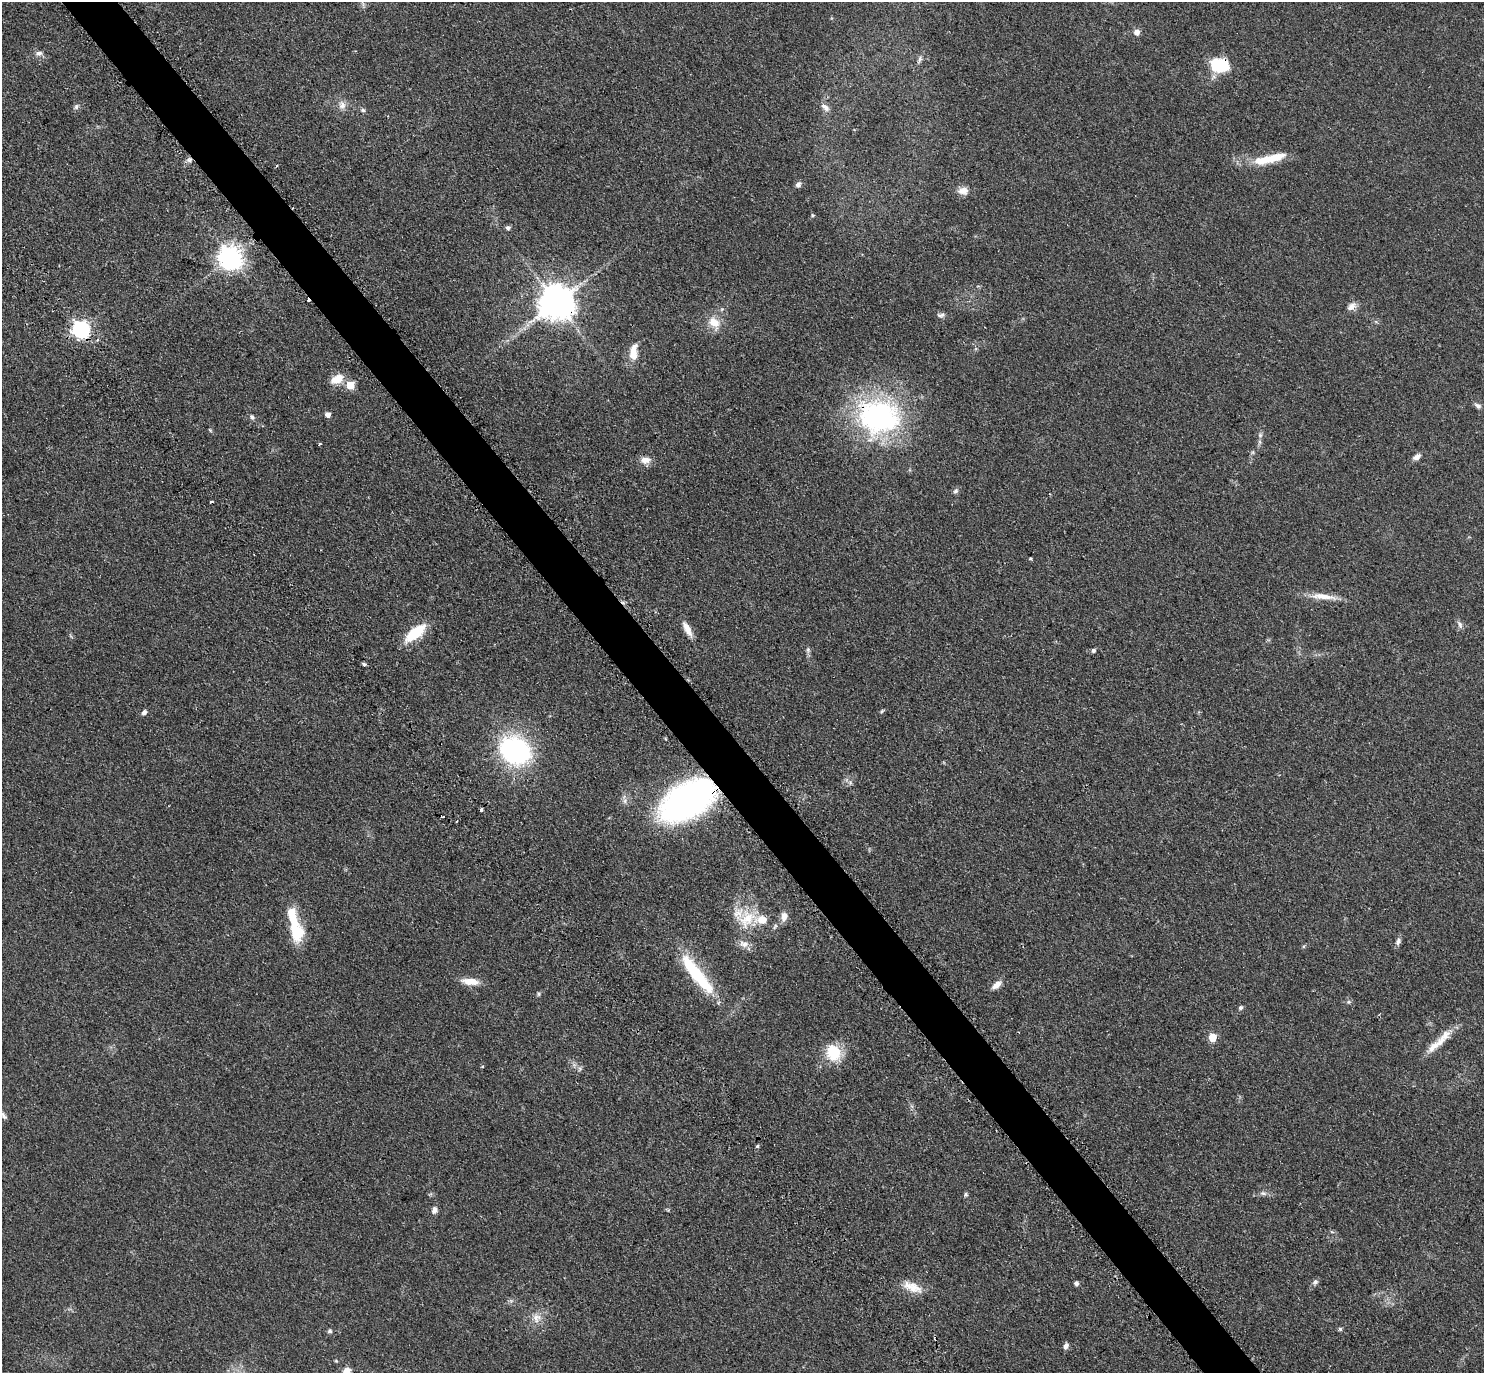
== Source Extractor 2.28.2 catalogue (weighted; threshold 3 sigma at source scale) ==
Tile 11 of 4 x 4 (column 3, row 3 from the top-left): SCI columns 3158-4639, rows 1834-3204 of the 6271 x 6268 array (HDU 1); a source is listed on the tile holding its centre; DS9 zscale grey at full resolution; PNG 1486 x 1375 px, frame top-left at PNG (2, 2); no overlay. Shown black and unused: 4% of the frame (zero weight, under 2 of 3 exposures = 11% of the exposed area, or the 3 px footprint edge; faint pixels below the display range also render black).
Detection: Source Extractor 2.28.2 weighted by HDU 2 'WHT'; one run over the whole footprint, this tile lists its part. Background 0.0948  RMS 0.0088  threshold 0.0396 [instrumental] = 3 sigma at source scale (4.5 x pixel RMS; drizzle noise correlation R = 1.50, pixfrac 1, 0.05/0.05 arcsec/px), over >= 5 px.
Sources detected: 84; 1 inside a brighter object's white glare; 4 cosmic-ray / hot-pixel residue — not listed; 6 inside a brighter listed object's ellipse — not listed separately; the other 73 listed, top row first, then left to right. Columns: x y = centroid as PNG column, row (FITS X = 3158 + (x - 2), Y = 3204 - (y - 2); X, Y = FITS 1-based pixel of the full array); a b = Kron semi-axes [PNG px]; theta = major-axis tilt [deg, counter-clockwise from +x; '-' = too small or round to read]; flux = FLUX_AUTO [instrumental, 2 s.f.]
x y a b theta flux
1137 32 5 5 - 5.8
39 53 9 7 11 3.3
920 59 9 5 70 2.2
1219 65 17 13 -11 38
342 105 12 10 -88 5.4
76 106 7 6 - 2.1
825 107 13 6 -40 4
363 110 7 5 -16 1.7
189 160 6 6 - 2.6
1262 160 34 11 11 21
798 184 8 6 42 2.7
963 191 13 9 1 6.6
812 215 5 4 - 1.1
508 228 5 5 - 2.6
230 258 8 8 - 670
556 302 10 10 - 2000
1352 306 13 8 37 4.9
941 315 11 5 5 2.4
714 322 18 13 -43 12
81 329 7 7 - 300
633 354 15 10 87 10
337 379 17 10 29 11
350 385 5 5 - 23
1478 406 9 5 -28 2.5
327 414 5 4 - 5.3
252 417 7 5 -62 1.9
879 417 56 44 -12 160
210 430 6 3 -54 0.88
1260 435 6 4 47 1.6
320 444 3 3 - 0.91
1417 457 10 6 31 4
645 460 14 9 -1 6.4
955 491 8 5 41 2
1030 559 5 3 - 0.85
1323 596 37 8 -6 12
1460 624 12 6 -66 2.8
687 629 20 7 -61 8.3
415 633 22 9 39 34
808 650 7 5 71 1.8
1093 650 5 4 - 2.2
364 665 3 3 - 2.9
882 711 6 3 45 1.1
144 712 7 5 43 2.5
515 750 27 20 -25 160
688 800 41 22 33 410
457 821 3 2 - 0.84
784 916 9 7 81 7.2
747 919 29 19 55 28
295 931 31 17 -77 29
1398 941 10 6 65 2.9
697 975 60 14 -52 55
470 981 22 8 -7 11
996 985 12 6 42 6.2
538 994 6 4 -90 1.2
1349 1002 6 5 - 1.5
1240 1008 5 5 - 2.1
1212 1037 5 5 - 20
1433 1047 22 9 47 9.3
833 1053 19 16 -70 26
482 1066 4 3 - 1
3 1115 13 5 -52 2.7
757 1146 4 4 - 1.6
1263 1193 9 6 -10 2.7
966 1194 5 5 - 1.4
434 1210 9 7 78 3.5
1315 1282 8 6 26 2.3
1076 1283 5 5 - 2.3
912 1287 27 11 -22 13
536 1318 13 12 - 7.9
1340 1329 5 5 - 1.3
330 1331 6 5 - 1.7
1066 1346 8 6 74 3.1
347 1370 7 6 - 6.9
Overlapping masked pixels (flux is a lower limit): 6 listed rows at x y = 1219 65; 189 160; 556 302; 81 329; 879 417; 688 800
Isophote crosses this tile's border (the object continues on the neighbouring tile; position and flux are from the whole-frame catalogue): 2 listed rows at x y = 3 1115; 347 1370